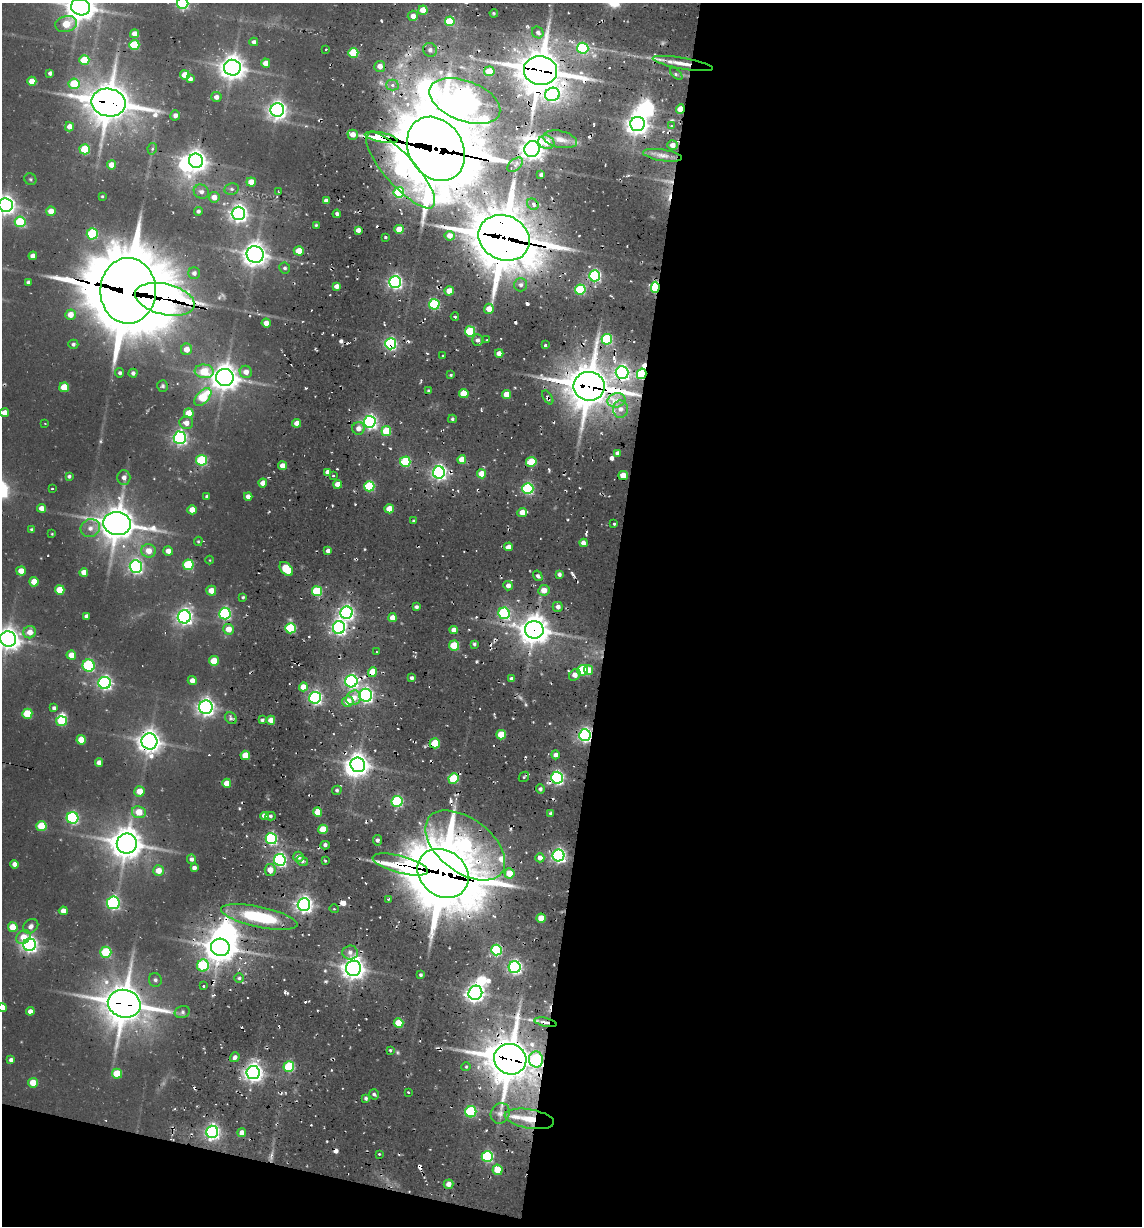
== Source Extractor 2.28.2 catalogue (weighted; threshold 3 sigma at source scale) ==
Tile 16 of 4 x 4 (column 4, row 4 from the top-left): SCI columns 4030-5169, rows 99-1322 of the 5282 x 5050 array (HDU 1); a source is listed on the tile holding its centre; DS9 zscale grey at full resolution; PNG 1144 x 1228 px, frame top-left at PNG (2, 3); each listed source drawn as its Kron ellipse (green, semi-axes under 4 px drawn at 4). Shown black and unused: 49% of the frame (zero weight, under 2 of 3 exposures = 12% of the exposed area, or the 3 px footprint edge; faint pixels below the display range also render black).
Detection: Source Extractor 2.28.2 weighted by HDU 2 'WHT'; one run over the whole footprint, this tile lists its part. Background 0.1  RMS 0.0099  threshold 0.0445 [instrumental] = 3 sigma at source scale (4.5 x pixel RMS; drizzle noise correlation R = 1.50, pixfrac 1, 0.05/0.05 arcsec/px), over >= 5 px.
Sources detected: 366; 2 too faint to see at this stretch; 9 inside a brighter object's white glare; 26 cosmic-ray / hot-pixel residue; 1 long thin detection or spike segment (spike, bleed or trail) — neither listed nor drawn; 5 inside a brighter listed object's ellipse — not listed separately; the other 323 listed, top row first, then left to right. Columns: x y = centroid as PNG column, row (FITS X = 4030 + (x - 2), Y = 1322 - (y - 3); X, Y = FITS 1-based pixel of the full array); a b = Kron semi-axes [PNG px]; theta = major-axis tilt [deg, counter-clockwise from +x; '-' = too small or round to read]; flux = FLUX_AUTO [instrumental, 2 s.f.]
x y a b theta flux
183 3 5 5 - 140
80 7 9 8 - 1300
423 10 4 4 - 21
494 13 4 3 - 1.4
413 16 5 5 - 7.2
450 21 5 5 - 42
66 24 11 8 14 28
538 32 6 5 - 3.6
134 34 4 4 - 8.8
254 42 4 4 - 3.6
134 45 5 5 - 49
583 48 6 5 - 84
326 49 3 2 - 1
430 50 7 6 - 3.9
353 53 5 5 - 46
84 60 5 5 - 36
266 63 4 4 - 11
683 64 30 5 -10 17
380 66 5 5 - 8.3
232 68 8 8 - 1100
489 71 5 5 - 23
540 71 17 14 -12 3000
50 73 4 4 - 3.1
676 74 7 3 -44 1.8
185 75 5 4 - 21
190 79 4 4 - 3.8
32 81 4 4 - 14
74 84 5 5 - 37
392 85 6 5 - 3.3
552 94 7 6 - 270
216 97 5 5 - 5.6
465 101 37 20 -21 1300
109 103 17 13 -11 2600
680 109 4 4 - 21
277 110 7 7 - 510
175 115 5 5 - 4.5
637 124 7 7 - 830
671 126 3 3 - 0.99
69 127 5 4 - 8.4
353 135 5 5 - 8.3
381 137 16 4 -12 1500
560 139 17 8 -12 12
546 142 8 6 -19 17
673 145 5 4 - 7.4
85 149 5 5 - 45
152 149 6 4 77 1.9
436 149 34 27 -58 7700
532 149 8 7 - 780
662 155 20 5 -9 7.8
196 161 7 7 - 770
111 165 4 4 - 12
515 165 9 5 42 3.7
401 170 49 15 -48 220
541 175 3 3 - 2.5
30 179 6 5 - 1.6
251 182 5 4 - 13
231 189 7 5 12 2.5
278 191 3 2 - 0.99
201 192 8 7 - 4.5
399 192 5 5 - 53
102 196 3 3 - 1
214 197 5 5 - 8.8
326 201 4 4 - 5.6
533 204 6 5 - 4.5
6 205 7 7 - 590
51 211 5 4 - 12
198 211 4 4 - 2.5
238 213 6 6 - 500
337 214 4 3 - 2.9
20 222 5 5 - 72
316 225 3 3 - 1.3
399 229 5 4 - 23
358 230 4 4 - 6
92 234 5 5 - 88
450 236 5 5 - 9.8
385 237 4 2 - 1.5
504 238 26 22 -25 5100
299 251 5 4 - 20
255 255 8 8 - 970
33 256 4 4 - 7.6
285 268 5 5 - 2.2
194 273 6 6 - 4.2
595 276 5 5 - 180
28 282 3 3 - 2.2
395 282 6 6 - 260
521 285 6 6 - 3.9
336 286 4 4 - 6.2
655 287 5 4 - 100
580 290 5 5 - 75
128 291 33 28 -90 10000
449 291 5 4 - 14
165 299 30 15 -13 660
434 304 5 5 - 91
489 309 5 5 - 12
70 315 5 5 - 12
455 317 4 3 - 1.2
266 323 4 4 - 6
470 331 5 5 - 59
607 339 5 5 - 90
478 340 6 5 - 3.8
487 340 3 2 - 0.83
73 344 5 4 - 2.2
391 344 5 5 - 160
545 345 3 3 - 2
186 349 5 5 - 13
499 353 4 4 - 5.9
443 356 3 2 - 1
204 371 9 7 -5 31
246 372 6 6 - 8.3
120 373 4 4 - 2.5
133 373 4 4 - 3.1
622 373 6 6 - 320
642 374 5 4 - 100
451 375 3 3 - 1.4
225 377 9 8 - 1200
163 386 6 5 - 2.1
589 386 15 14 - 3200
64 387 5 5 - 27
428 391 4 4 - 1.7
464 393 5 4 - 23
507 395 4 4 - 15
203 397 10 6 47 46
548 397 8 4 -56 2.6
616 400 9 7 14 9.9
620 409 8 7 - 8
4 413 4 4 - 8.9
189 413 5 5 - 18
452 419 4 4 - 1.7
370 422 6 6 - 290
45 423 3 2 - 0.68
186 423 7 6 - 7.4
297 423 4 4 - 8.7
358 428 6 6 - 7.3
386 431 5 5 - 35
180 438 6 6 - 290
618 453 4 4 - 3.7
462 459 4 4 - 13
201 460 5 5 - 77
405 462 5 5 - 70
531 462 5 5 - 39
283 466 4 4 - 10
328 472 4 4 - 6
439 472 6 6 - 330
481 474 5 4 - 15
333 475 3 3 - 1.2
69 476 4 4 - 2
623 476 5 4 - 16
124 478 7 6 - 5
263 483 4 4 - 9.1
338 484 4 4 - 11
369 486 5 5 - 71
52 489 3 3 - 1.3
528 489 5 5 - 130
207 496 3 3 - 2.3
248 496 4 4 - 6.3
41 508 4 4 - 6.9
389 509 4 4 - 19
192 510 4 4 - 13
522 512 5 4 - 12
413 521 4 3 - 1.4
117 523 14 11 -6 2000
614 524 3 3 - 3.2
90 528 10 8 27 7.6
32 529 4 4 - 1.8
52 534 3 3 - 0.83
198 541 5 4 - 1.1
584 543 4 4 - 8.6
509 547 4 4 - 5.8
149 551 7 7 - 12
168 551 5 4 - 7.3
328 551 4 4 - 6.2
210 560 4 3 - 0.73
188 565 5 5 - 65
136 567 6 6 - 270
286 569 8 5 -48 39
21 571 4 4 - 13
84 572 4 4 - 8.6
559 574 4 4 - 2.8
538 576 5 4 - 2.9
34 582 4 4 - 16
508 586 4 4 - 5.6
60 590 5 5 - 29
544 590 6 5 - 11
211 591 5 5 - 14
317 591 5 5 - 68
243 597 3 3 - 1.5
416 607 4 3 - 2.7
558 607 5 5 - 4.4
225 613 6 6 - 160
347 613 6 6 - 310
504 613 6 5 - 130
86 616 4 4 - 4.1
184 617 6 6 - 400
392 618 4 4 - 9.6
290 628 5 5 - 72
339 628 6 6 - 330
228 629 5 5 - 12
454 630 4 4 - 8.1
534 630 9 9 - 1400
30 632 6 6 - 11
8 639 8 7 - 790
474 644 4 3 - 1.9
454 646 5 5 - 42
377 652 3 2 - 0.79
71 655 4 4 - 14
214 661 5 5 - 24
89 666 6 6 - 110
583 670 5 5 - 72
589 670 5 4 - 15
373 672 5 4 - 26
575 675 6 5 - 9.3
412 678 4 4 - 2.7
512 679 4 4 - 4
192 681 4 4 - 6.4
351 681 6 6 - 260
105 683 6 6 - 260
303 687 4 4 - 15
366 695 6 6 - 280
315 698 6 6 - 250
354 698 8 7 - 9.9
348 701 5 5 - 16
206 707 6 6 - 490
54 708 4 4 - 2.8
27 714 5 5 - 43
231 718 6 5 - 2.6
262 720 3 3 - 1.8
271 720 4 4 - 13
61 721 5 5 - 42
501 735 5 4 - 22
585 735 6 6 - 290
81 740 5 4 - 20
149 741 8 8 - 900
435 743 5 5 - 29
245 755 4 4 - 21
555 755 4 4 - 4.9
99 763 4 4 - 7
358 765 7 7 - 820
524 777 6 4 46 1.8
453 778 5 5 - 53
557 778 6 6 - 240
227 783 4 4 - 13
540 789 5 4 - 2.5
337 790 5 4 - 2
140 791 5 5 - 13
397 801 5 5 - 110
139 812 7 6 - 19
318 812 5 4 - 18
550 813 3 3 - 2
264 816 4 4 - 8.9
270 816 5 4 - 2.2
72 818 6 6 - 150
41 826 5 5 - 37
323 829 5 4 - 26
271 838 5 5 - 160
377 840 5 4 - 3.5
127 843 10 10 - 1600
325 845 4 4 - 2.6
465 845 46 27 -37 270
558 855 6 6 - 280
298 857 5 5 - 6.2
540 858 4 4 - 6.2
191 859 5 4 - 3.4
280 860 6 5 - 220
302 861 6 4 -33 2.3
325 861 3 2 - 1.5
15 864 4 4 - 6.6
400 864 28 8 -15 410
194 868 4 4 - 3.9
270 870 6 5 - 11
158 871 5 5 - 13
443 873 27 22 -38 6400
509 873 5 5 - 19
388 899 4 3 - 1.4
113 903 6 6 - 180
304 905 6 6 - 450
334 909 5 3 - 0.96
63 911 4 4 - 8.3
259 917 39 10 -12 79
541 918 4 4 - 19
31 926 8 6 42 4.9
13 927 5 5 - 21
23 937 8 6 41 15
29 945 6 6 - 370
220 947 9 8 - 1500
497 950 5 5 - 95
106 952 5 5 - 64
350 952 8 7 - 5.1
203 965 6 6 - 66
515 967 6 6 - 270
354 968 7 7 - 880
420 975 4 3 - 1.8
239 978 4 4 - 2
155 980 7 6 - 2.7
203 986 3 2 - 1
475 993 7 6 - 500
124 1004 16 14 -14 2800
2 1007 4 4 - 8.3
30 1011 4 4 - 5.8
182 1012 8 5 15 2.8
545 1022 11 4 -12 4.9
398 1023 5 5 - 29
390 1050 3 3 - 1.2
235 1057 5 4 - 3.6
510 1059 16 15 - 3300
536 1059 8 7 - 77
11 1060 4 4 - 4.1
289 1067 5 5 - 72
466 1067 4 4 - 1.5
253 1073 6 6 - 600
117 1074 5 5 - 30
33 1083 5 5 - 19
408 1092 2 2 - 1
374 1094 5 4 - 2.7
366 1098 4 4 - 2.2
471 1112 6 5 - 86
500 1113 10 9 - 7.3
529 1119 25 9 -10 25
212 1132 6 6 - 320
242 1133 4 4 - 8
379 1154 3 3 - 0.87
487 1156 6 5 - 110
497 1170 5 5 - 25
448 1184 5 4 - 6.8
Overlapping masked pixels (flux is a lower limit): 37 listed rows (the first 20) at x y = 683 64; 540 71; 552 94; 465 101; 109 103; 680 109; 381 137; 436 149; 532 149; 401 170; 504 238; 655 287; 128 291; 165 299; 391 344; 622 373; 642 374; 589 386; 548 397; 317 591
Isophote crosses this tile's border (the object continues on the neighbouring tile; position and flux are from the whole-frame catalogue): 6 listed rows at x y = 183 3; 80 7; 6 205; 4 413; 8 639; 2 1007